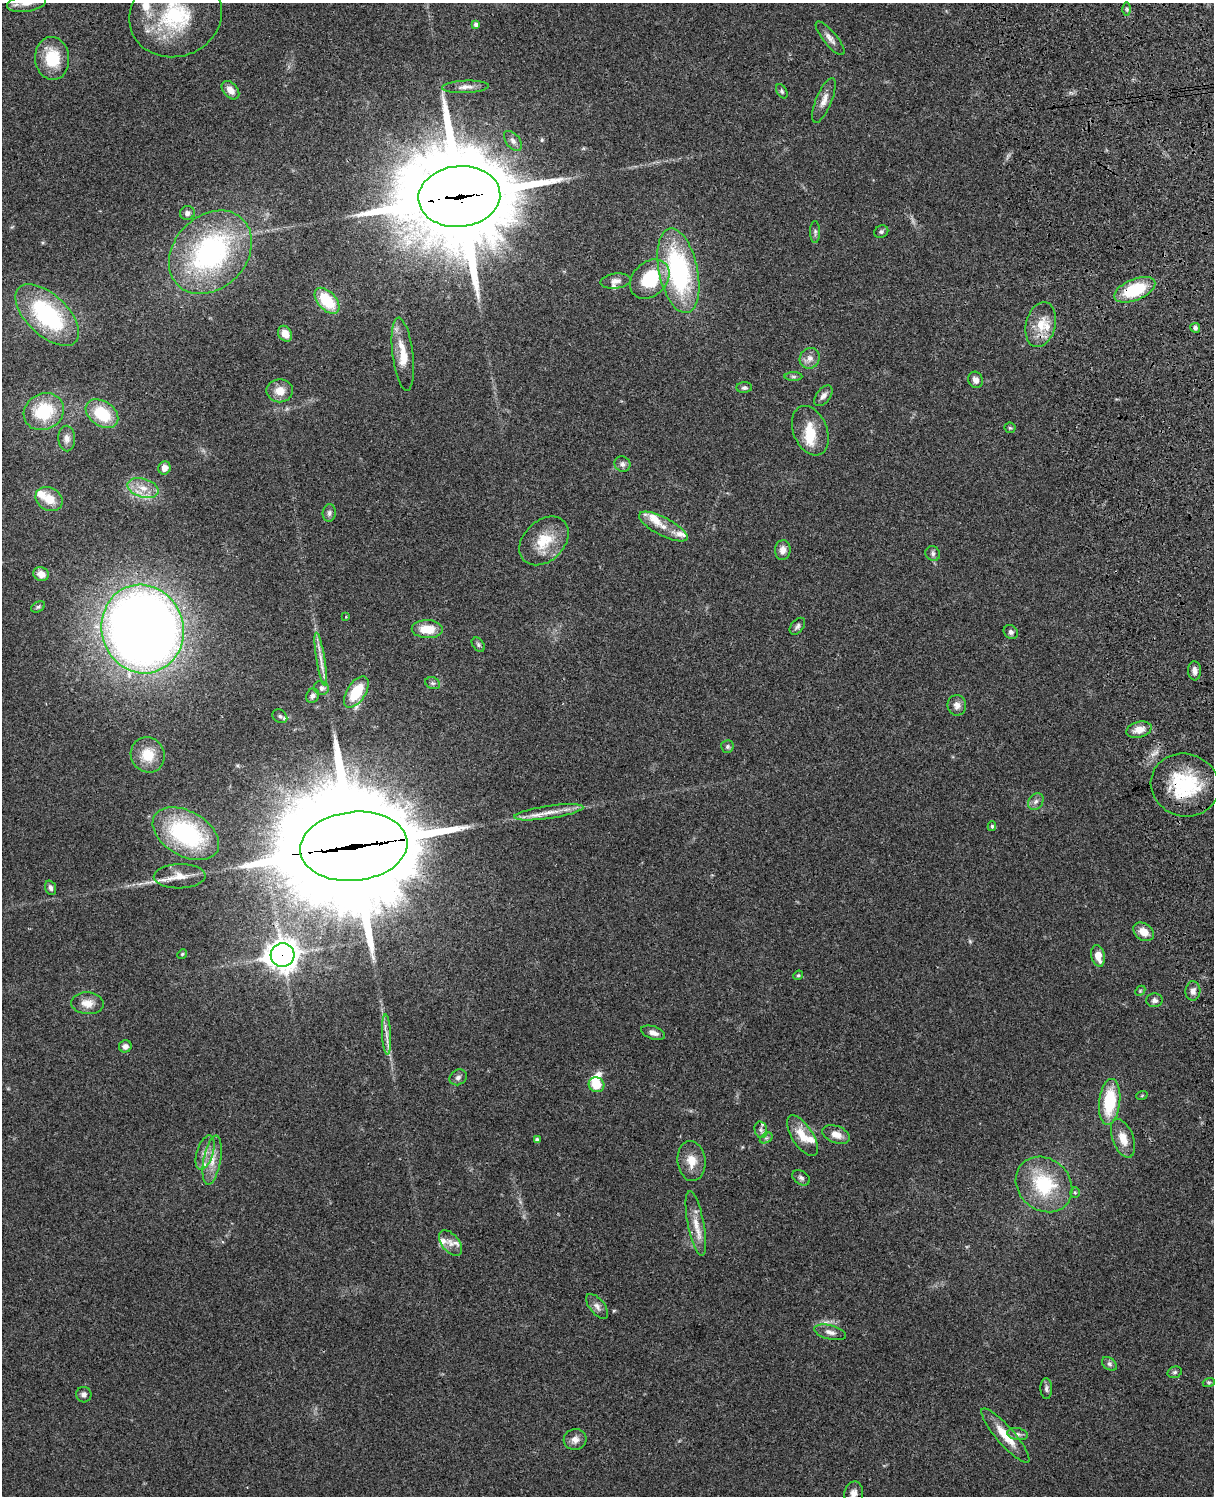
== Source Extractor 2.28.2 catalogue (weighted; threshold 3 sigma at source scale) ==
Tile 6 of 4 x 3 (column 2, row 2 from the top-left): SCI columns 1331-2542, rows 1659-3152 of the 5085 x 4924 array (HDU 1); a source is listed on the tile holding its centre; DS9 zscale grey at full resolution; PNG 1216 x 1498 px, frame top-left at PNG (2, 3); each listed source drawn as its Kron ellipse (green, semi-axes under 4 px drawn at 4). Shown black and unused: <1% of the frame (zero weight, under 3 of 4 exposures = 6% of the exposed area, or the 3 px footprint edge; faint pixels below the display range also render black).
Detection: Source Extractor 2.28.2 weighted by HDU 2 'WHT'; one run over the whole footprint, this tile lists its part. Background 0.104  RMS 0.0065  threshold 0.0294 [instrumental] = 3 sigma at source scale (4.5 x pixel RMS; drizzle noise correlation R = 1.50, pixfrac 1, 0.05/0.05 arcsec/px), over >= 5 px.
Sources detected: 128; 1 inside a brighter object's white glare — neither listed nor drawn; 13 inside a brighter listed object's ellipse — not listed separately; the other 114 listed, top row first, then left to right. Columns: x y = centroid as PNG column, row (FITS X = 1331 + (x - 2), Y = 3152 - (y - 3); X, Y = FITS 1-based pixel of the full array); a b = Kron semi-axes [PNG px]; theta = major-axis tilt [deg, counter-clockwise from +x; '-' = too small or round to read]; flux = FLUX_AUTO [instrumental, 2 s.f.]
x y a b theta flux
27 3 20 8 10 6.4
1127 9 6 4 -89 1.2
176 16 47 41 20 60
476 25 4 4 - 2.3
830 38 21 7 -51 4
52 58 21 17 -85 23
465 87 23 6 2 4.3
230 90 10 7 -48 5
782 91 8 5 -59 1.2
824 100 24 8 68 6
513 141 12 7 -51 3
459 197 41 30 5 13000
187 213 7 7 - 2.5
815 232 11 5 90 1.7
881 232 7 6 - 1.4
210 252 46 36 46 120
678 271 43 19 -78 98
650 279 22 17 45 33
616 281 15 7 6 3.6
1135 290 22 10 22 32
327 301 15 9 -47 27
47 315 39 20 -43 75
1041 325 23 14 75 14
1195 328 5 4 - 2
285 334 8 6 -57 6.7
403 354 37 10 -83 15
810 358 10 9 - 4.5
793 376 9 4 0 1.4
976 380 8 7 - 3.3
744 388 8 5 2 1.4
280 391 13 11 -1 8
823 396 12 7 52 3
44 412 21 18 29 30
102 414 18 12 -35 26
1010 428 5 5 - 0.86
810 431 26 17 -67 15
67 439 13 8 -88 3.6
622 464 8 7 - 2.5
164 468 7 6 - 4.4
143 488 16 9 -16 8.3
49 499 14 11 -31 11
329 513 9 6 83 2
663 527 27 9 -28 9.4
544 541 28 20 44 19
783 550 10 8 85 4.2
933 554 8 7 - 1.9
41 574 8 6 -20 5.3
38 607 7 5 29 1.2
346 617 4 3 - 0.55
797 626 10 6 50 1.9
143 629 45 41 -73 880
427 629 15 9 -1 13
1011 632 7 6 - 2
478 645 8 5 -51 1.3
321 659 27 4 -81 5.9
1194 671 9 6 -86 3.3
433 683 7 5 -19 1.6
321 688 7 7 - 2.8
356 692 17 9 57 22
312 696 7 6 - 2.1
957 705 10 9 - 3.8
280 716 8 6 -37 1.8
1139 730 13 8 16 6.8
727 746 6 6 - 1.5
148 755 18 16 -59 13
1185 785 34 31 -17 48
1036 801 9 7 56 2.5
549 812 35 6 8 9
992 826 5 4 - 1.1
186 834 36 22 -30 80
354 846 54 34 6 24000
180 876 26 12 1 9.5
51 888 7 5 -70 1.9
1144 932 11 8 -34 7.5
182 954 5 4 - 0.82
282 955 12 11 - 720
1098 956 11 6 -78 7.3
798 975 5 4 - 0.89
1140 991 6 4 46 0.9
1193 991 9 7 88 3.1
1155 1000 8 7 - 2.4
87 1003 16 11 -3 7
653 1033 12 6 -18 3.6
386 1035 20 4 -87 4.2
125 1046 6 6 - 2.9
458 1077 9 7 34 2.2
596 1085 8 7 - 13
1142 1095 6 3 20 0.65
1110 1102 23 10 84 32
761 1130 8 6 -76 2.3
836 1134 14 8 -21 6.2
802 1136 23 10 -57 12
766 1138 7 4 32 1.2
1123 1138 20 10 -69 8.9
537 1140 4 4 - 2.1
205 1153 18 8 72 5.7
212 1160 25 8 80 8.8
691 1161 20 14 -84 9.4
801 1178 10 6 -33 2
1044 1184 30 25 -42 39
1075 1192 5 5 - 0.84
696 1224 33 8 -79 9.6
450 1243 15 8 -51 4.6
597 1306 15 7 -51 3.3
830 1332 16 7 -14 3.9
1109 1364 8 6 -41 1.9
1175 1372 7 5 16 1.3
1209 1382 6 4 18 0.96
1046 1388 10 6 -89 2
84 1395 8 7 - 2.5
1018 1434 10 6 -10 2.2
1005 1436 35 9 -49 13
575 1439 11 10 - 4.5
854 1493 12 9 79 4.3
Overlapping masked pixels (flux is a lower limit): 5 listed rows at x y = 459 197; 1135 290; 1185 785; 354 846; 282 955
Isophote crosses this tile's border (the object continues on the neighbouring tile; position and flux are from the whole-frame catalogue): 3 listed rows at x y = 27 3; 176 16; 854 1493